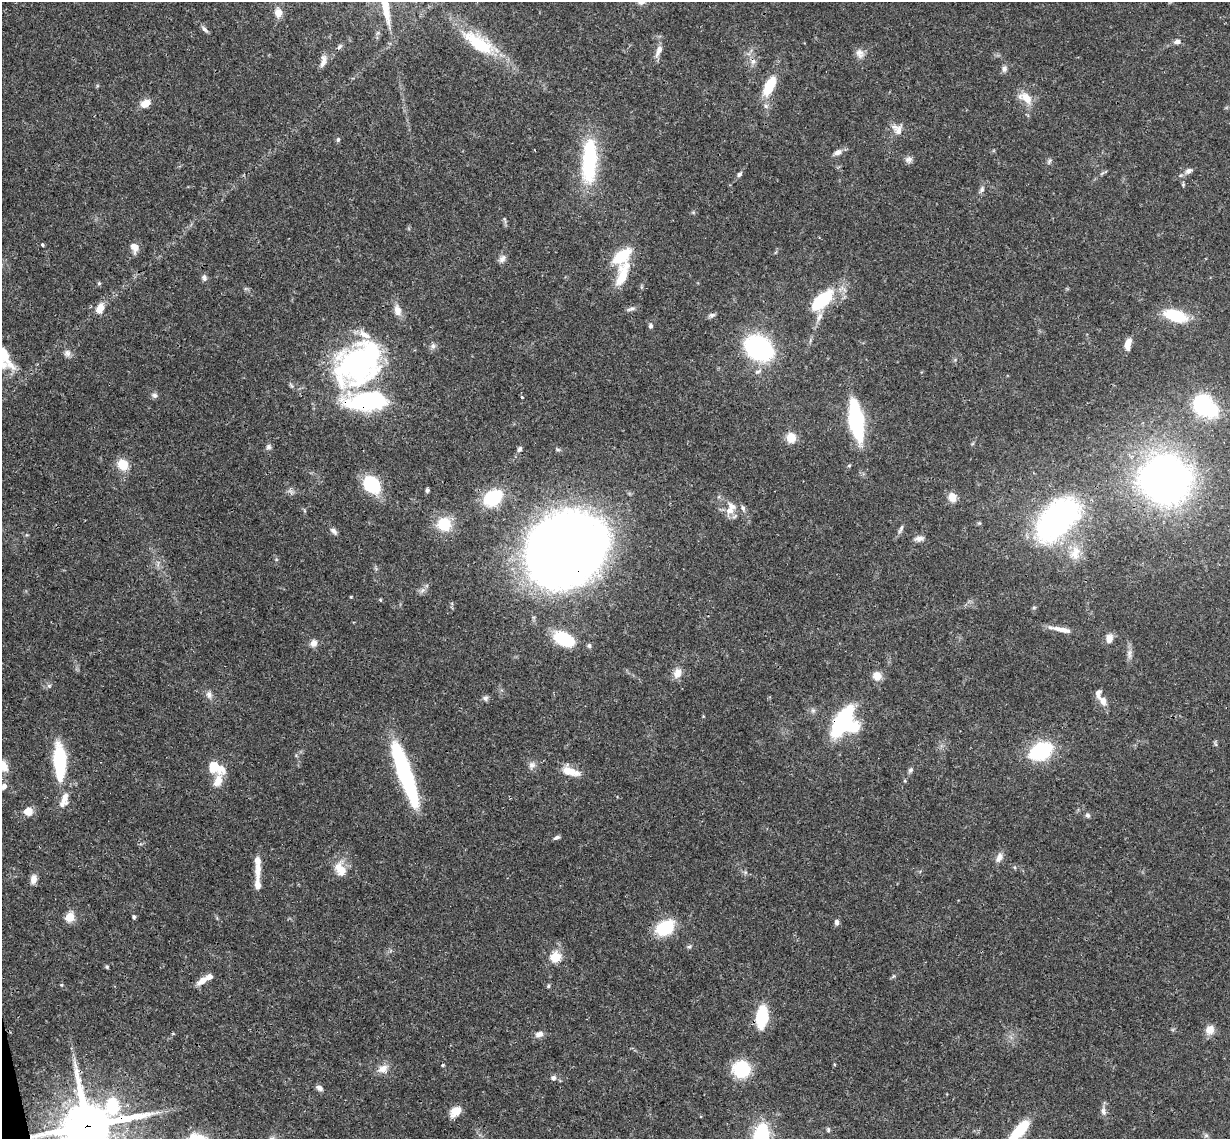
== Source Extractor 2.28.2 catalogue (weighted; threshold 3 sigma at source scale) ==
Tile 7 of 4 x 4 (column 3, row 2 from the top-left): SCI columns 2515-3742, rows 2539-3675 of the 5027 x 4964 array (HDU 1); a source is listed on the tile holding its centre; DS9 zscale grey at full resolution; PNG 1232 x 1141 px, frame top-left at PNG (2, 2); no overlay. Shown black and unused: <1% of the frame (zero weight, under 3 of 4 exposures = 6% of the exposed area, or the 3 px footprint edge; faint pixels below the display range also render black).
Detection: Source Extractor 2.28.2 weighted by HDU 2 'WHT'; one run over the whole footprint, this tile lists its part. Background 0.0431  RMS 0.0028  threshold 0.0128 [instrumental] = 3 sigma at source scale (4.5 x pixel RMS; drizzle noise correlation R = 1.50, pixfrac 1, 0.05/0.05 arcsec/px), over >= 5 px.
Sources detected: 137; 2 inside a brighter object's white glare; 1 cosmic-ray / hot-pixel residue — not listed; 11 inside a brighter listed object's ellipse — not listed separately; the other 123 listed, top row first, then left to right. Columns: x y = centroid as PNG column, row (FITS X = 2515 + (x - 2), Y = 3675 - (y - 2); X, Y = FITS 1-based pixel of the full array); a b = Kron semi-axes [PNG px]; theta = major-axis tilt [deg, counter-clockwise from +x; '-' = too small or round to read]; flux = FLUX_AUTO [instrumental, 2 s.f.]
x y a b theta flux
278 13 8 7 - 2.8
204 29 11 5 -46 0.82
1177 42 8 6 10 1.2
479 44 40 15 -35 15
340 47 8 5 51 0.62
659 51 18 7 66 2.1
860 53 13 10 -66 1.8
323 61 17 6 77 1.6
1004 69 8 7 - 0.97
769 86 22 10 63 8.7
1026 98 19 11 -47 3.9
145 103 12 8 28 2.9
766 106 7 4 -71 0.56
899 130 13 11 73 2.4
338 139 6 5 - 0.5
838 152 10 7 28 1.4
908 159 10 8 14 1.1
589 161 52 16 87 25
1049 161 7 4 70 0.5
1189 171 9 6 27 1.1
739 174 8 5 48 0.71
982 189 10 6 63 0.9
42 244 4 3 - 0.48
134 247 11 8 -69 2.3
622 256 18 10 43 12
502 259 11 8 58 1.3
622 276 31 12 70 6.2
204 278 8 7 - 0.83
821 301 21 10 42 18
100 308 14 9 68 2.5
631 309 12 4 14 0.82
397 310 13 9 -76 2.3
712 315 9 5 14 0.73
1175 316 19 10 -18 14
819 317 14 6 65 1.8
651 326 7 5 89 0.62
1128 344 11 6 78 3
433 346 8 7 - 0.91
759 348 19 14 -34 61
2 352 24 11 2 5.8
67 353 9 9 - 1.2
358 363 48 36 39 77
2 364 19 14 -46 4.8
154 395 8 7 - 0.78
522 397 3 3 - 0.51
367 401 36 16 4 41
1202 405 22 20 85 20
856 420 29 10 -82 40
791 437 12 10 -81 3.6
268 447 8 6 90 0.84
520 449 7 5 63 0.71
123 465 11 10 - 5.3
849 466 5 3 - 0.31
1165 480 42 38 -22 140
372 484 11 9 -47 37
427 490 5 4 - 0.53
952 497 9 8 - 3.4
493 498 18 13 28 15
743 508 9 5 -74 0.74
729 511 11 11 - 2.6
1057 519 43 25 45 80
444 524 15 14 - 8.1
901 529 13 4 65 0.88
334 531 10 6 -47 0.98
919 538 12 6 6 1.3
566 549 62 51 28 380
1075 553 21 13 75 4.7
380 600 5 3 - 0.24
1062 630 27 6 -12 2.8
1109 638 12 9 83 1.8
564 639 21 11 -26 15
313 643 9 8 - 1.6
589 646 7 5 -89 0.52
1129 654 13 5 -90 1.3
677 673 15 10 73 2.3
877 676 10 9 - 2.7
49 686 6 5 - 0.56
209 695 10 8 -68 1.3
485 698 7 7 - 0.78
1103 701 10 8 -69 2
813 711 6 6 - 0.68
843 721 21 9 59 54
1041 751 15 9 26 36
60 760 41 13 -88 18
532 765 10 8 15 1.3
3 766 13 10 -64 3.4
216 767 22 12 -27 6.2
910 770 7 6 - 0.65
570 771 24 10 -17 4.1
405 773 66 12 -71 39
4 786 8 6 52 1.2
28 811 7 7 - 4
1087 815 7 6 - 0.63
557 837 8 4 23 0.7
999 858 13 7 66 1.7
340 869 19 12 -67 4.6
257 872 27 8 89 3.1
33 879 10 7 79 1.8
70 917 5 5 - 14
134 917 5 4 - 0.41
837 922 7 5 87 0.95
665 928 19 14 28 12
689 947 6 5 - 0.48
555 957 5 5 - 20
107 967 5 4 - 0.35
202 981 15 7 37 2.5
61 985 5 4 - 0.31
548 986 5 4 - 0.39
762 1017 16 9 83 17
1210 1030 10 9 - 2.9
539 1034 10 7 22 1.5
834 1064 4 3 - 0.3
443 1065 4 4 - 0.28
383 1069 15 9 26 2.4
741 1069 20 18 -20 11
553 1078 6 6 - 1
319 1088 9 6 -33 1
456 1111 14 9 43 3.1
1103 1111 11 6 -71 1.2
87 1126 19 16 29 1400
828 1130 7 5 -89 0.47
1019 1131 31 10 47 11
1206 1135 6 6 - 0.59
Overlapping masked pixels (flux is a lower limit): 7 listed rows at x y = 358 363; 367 401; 1165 480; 1057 519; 566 549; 843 721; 87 1126
Isophote crosses this tile's border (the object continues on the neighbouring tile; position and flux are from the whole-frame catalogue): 6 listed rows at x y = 2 352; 2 364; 3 766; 4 786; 87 1126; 1019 1131